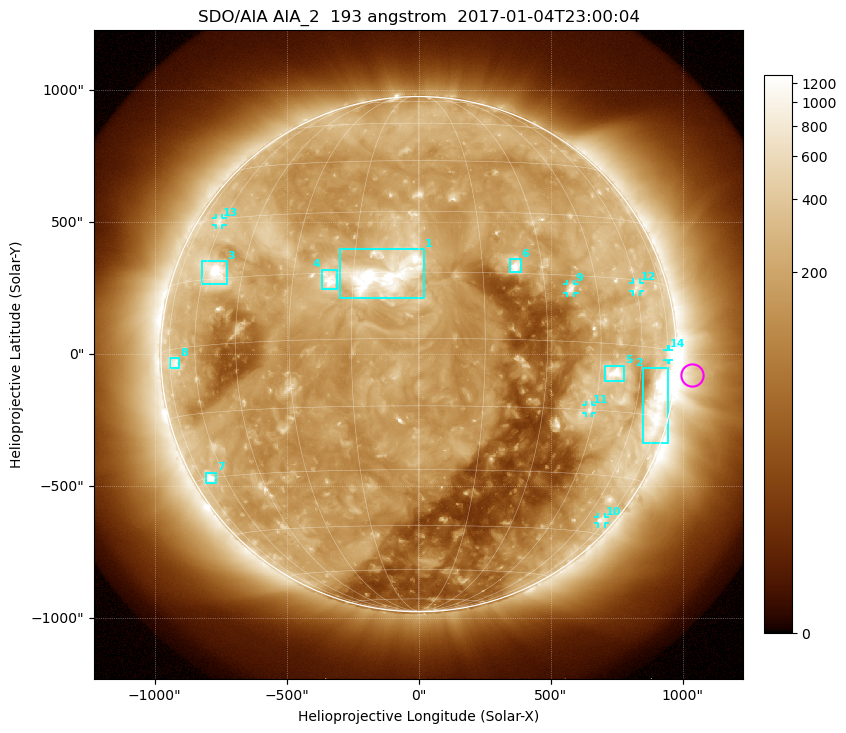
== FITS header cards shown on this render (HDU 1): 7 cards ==
TELESCOP= 'SDO/AIA'
INSTRUME= 'AIA_2'
WAVELNTH=                  193
WAVEUNIT= 'angstrom'
DATE-OBS= '2017-01-04T23:00:04.83'
CTYPE1  = 'HPLN-TAN'
CTYPE2  = 'HPLT-TAN'

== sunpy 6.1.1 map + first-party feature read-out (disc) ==
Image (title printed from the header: SDO/AIA AIA_2  193 angstrom  2017-01-04T23:00:04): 1024 x 1024 px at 2.4 arcsec/px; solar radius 976 arcsec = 407 px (full disc in frame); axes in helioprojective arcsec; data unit not stated in the header (colour bar unlabelled)
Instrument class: DISC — disc imager (sunpy class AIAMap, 193 A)
Bright regions (active regions / flare kernels): reference = the median radial profile (limb darkening/brightening removed); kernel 9 px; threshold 5 sigma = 392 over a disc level ~161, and >= 1.15x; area >= 12 px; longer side >= 10 px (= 24 arcsec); searched inside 0.97 R_sun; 14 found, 14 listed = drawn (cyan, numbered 1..; 6 of them under ~33 arcsec drawn as corner ticks so the feature stays visible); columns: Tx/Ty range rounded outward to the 5 arcsec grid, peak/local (2 s.f.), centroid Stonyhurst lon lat
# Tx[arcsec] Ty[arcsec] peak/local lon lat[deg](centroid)
1 -300..20 210..400 16 -8 +14
2 850..945 -340..-50 8.7 +71 -13
3 -820..-725 265..355 13 -55 +17
4 -370..-305 245..320 12 -21 +14
5 705..780 -100..-40 9.4 +50 -6
6 345..390 310..360 11 +23 +17
7 -810..-765 -490..-445 6.8 -68 -30
8 -945..-905 -55..-15 3.9 -71 -3
9 565..590 230..270 6.3 +37 +12
10 680..705 -640..-615 3.5 +70 -41
11 635..660 -225..-195 4.6 +43 -15
12 810..840 235..270 3.3 +60 +13
13 -765..-745 490..515 3.2 -62 +29
14 940..950 -25..20 3 +75 -1
Off-limb structures (1.02-1.3 R_sun): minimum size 162 px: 2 found; the strongest spans PA ~240..305 deg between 1.02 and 1.3 R_sun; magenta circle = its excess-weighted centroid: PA ~265 deg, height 1.06 R_sun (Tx ~1035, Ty ~-80 arcsec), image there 1.9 x the reference